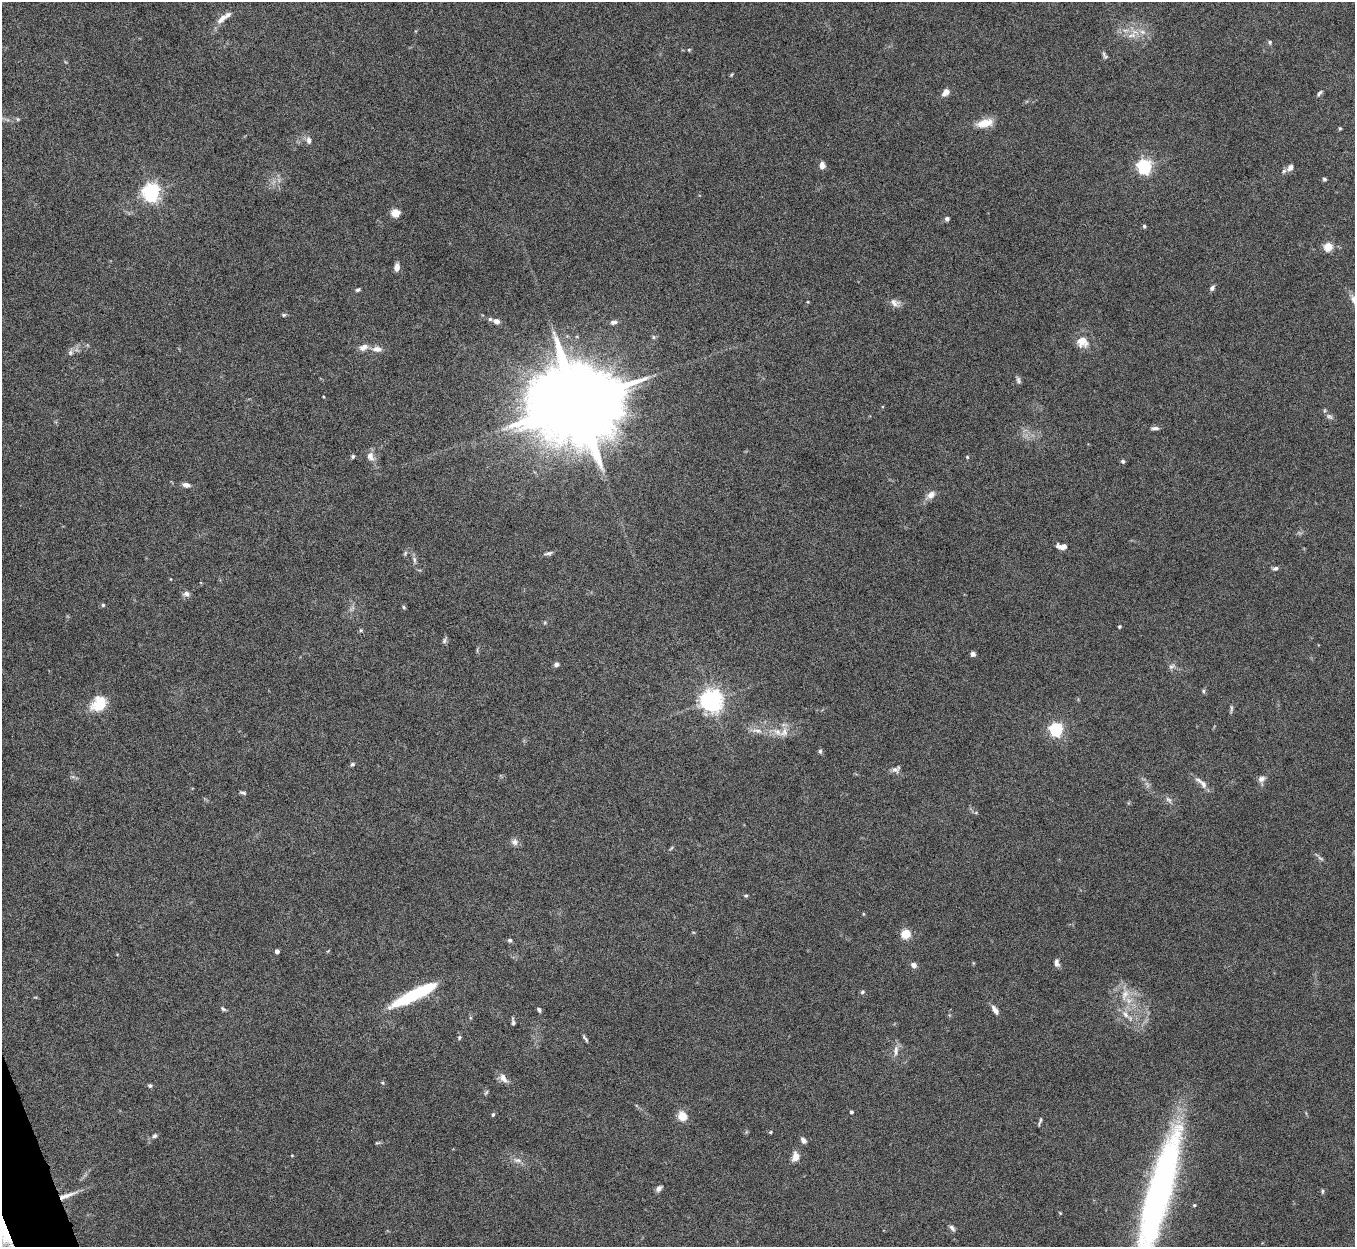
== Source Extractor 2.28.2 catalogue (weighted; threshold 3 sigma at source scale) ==
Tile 7 of 4 x 4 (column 3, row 2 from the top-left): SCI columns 2709-4061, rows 2640-3884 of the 5422 x 5403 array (HDU 1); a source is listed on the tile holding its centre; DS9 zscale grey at full resolution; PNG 1357 x 1249 px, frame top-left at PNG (2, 2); no overlay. Shown black and unused: <1% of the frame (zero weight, under 8 of 15 exposures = <1% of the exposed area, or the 3 px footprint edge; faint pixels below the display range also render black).
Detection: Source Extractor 2.28.2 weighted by HDU 2 'WHT'; one run over the whole footprint, this tile lists its part. Background 0.161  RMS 0.0048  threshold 0.0196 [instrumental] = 3 sigma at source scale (4.09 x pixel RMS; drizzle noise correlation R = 1.36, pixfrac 0.8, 0.05/0.05 arcsec/px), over >= 5 px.
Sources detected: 116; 2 too faint to see at this stretch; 1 inside a brighter object's white glare — not listed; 4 inside a brighter listed object's ellipse — not listed separately; the other 109 listed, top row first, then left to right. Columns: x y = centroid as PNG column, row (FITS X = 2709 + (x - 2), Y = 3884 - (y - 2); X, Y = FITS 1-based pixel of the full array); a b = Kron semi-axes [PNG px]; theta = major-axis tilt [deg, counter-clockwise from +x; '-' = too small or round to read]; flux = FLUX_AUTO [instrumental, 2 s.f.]
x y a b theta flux
222 18 19 8 41 3.4
1132 35 15 8 13 3.8
1270 42 6 5 - 0.75
689 50 5 4 - 0.48
1105 56 10 5 -54 0.98
731 75 5 4 - 0.46
946 92 11 7 45 2.5
1319 93 9 4 50 0.99
18 119 5 5 - 0.54
985 123 21 10 14 6.6
1340 128 4 4 - 0.5
309 140 10 6 -82 1.8
822 165 8 6 86 2.3
1144 166 6 6 - 110
1290 168 10 7 57 2.3
1324 179 4 4 - 0.85
151 192 6 6 - 190
395 213 5 5 - 18
947 219 5 5 - 1.1
1144 226 4 3 - 0.91
1328 247 5 5 - 20
397 267 7 5 84 3.3
1212 288 6 5 - 1.3
358 290 6 4 36 0.78
895 303 14 9 -22 2.6
284 315 5 4 - 0.69
496 321 9 7 -26 2.2
613 322 8 6 13 1.5
653 337 6 4 -89 0.64
1082 342 16 14 -15 5.6
377 349 14 8 -2 2.9
70 353 7 7 - 1.3
1018 380 9 5 -69 1.1
578 402 24 19 9 8500
1329 416 10 6 -28 1.4
1155 428 11 4 -2 1.3
353 456 5 5 - 0.66
370 456 13 8 -68 3
967 457 5 4 - 0.45
1123 461 5 5 - 0.88
186 485 9 5 -10 2.1
931 495 11 9 39 2.9
1062 546 11 6 -5 2.9
405 553 7 4 70 0.73
548 553 12 4 12 1.2
414 560 10 5 -73 1.4
1275 568 7 5 16 1.1
186 594 8 7 - 1.7
103 605 5 5 - 0.63
404 607 6 4 -30 0.62
1119 627 3 3 - 0.6
361 630 5 5 - 0.61
444 641 8 6 74 1
973 654 5 5 - 1.3
556 665 6 5 - 1.3
1172 666 9 6 28 1.3
1203 691 5 5 - 0.68
711 700 7 7 - 330
99 704 19 15 39 11
1231 709 12 3 88 0.85
1056 729 6 5 - 90
757 731 18 6 -8 3.2
784 732 14 11 59 3.9
820 751 6 5 - 0.8
352 764 6 5 - 0.82
895 770 12 8 -27 2
1261 779 10 7 26 1.8
1202 783 21 7 -41 3
243 793 9 4 -13 0.88
1169 800 11 6 -44 1.5
515 842 9 9 - 2
746 896 5 4 - 0.56
906 934 5 5 - 23
510 940 5 5 - 0.92
277 951 4 4 - 2
1057 963 10 6 -82 1.7
914 965 6 5 - 2.4
862 992 5 5 - 0.83
415 994 45 8 26 44
1125 995 17 9 68 5
223 1009 7 5 -30 0.84
539 1010 5 4 - 0.93
995 1010 11 5 -56 2.4
1125 1014 13 7 -54 3
513 1022 8 3 -83 0.91
459 1037 6 4 72 0.65
585 1038 11 3 -53 0.86
896 1051 16 7 87 2.6
503 1078 14 8 -51 2.9
383 1083 5 3 - 0.47
150 1086 6 5 - 0.83
486 1092 8 3 56 0.59
851 1112 4 3 - 0.99
493 1115 6 4 63 0.64
682 1116 5 5 - 15
1040 1122 11 3 68 0.77
771 1132 5 4 - 0.48
155 1136 6 5 - 0.92
803 1140 8 5 -52 1.5
377 1143 8 3 -1 0.58
292 1155 5 3 - 0.35
795 1157 12 8 80 3.4
517 1160 11 6 -11 2
659 1188 8 5 44 1.7
1322 1191 7 3 81 0.57
1159 1194 137 21 75 190
66 1196 24 5 20 4.1
1194 1205 4 3 - 0.58
952 1228 9 5 -46 1.3
Isophote crosses this tile's border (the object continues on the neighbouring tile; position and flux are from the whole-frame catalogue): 1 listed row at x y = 1159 1194